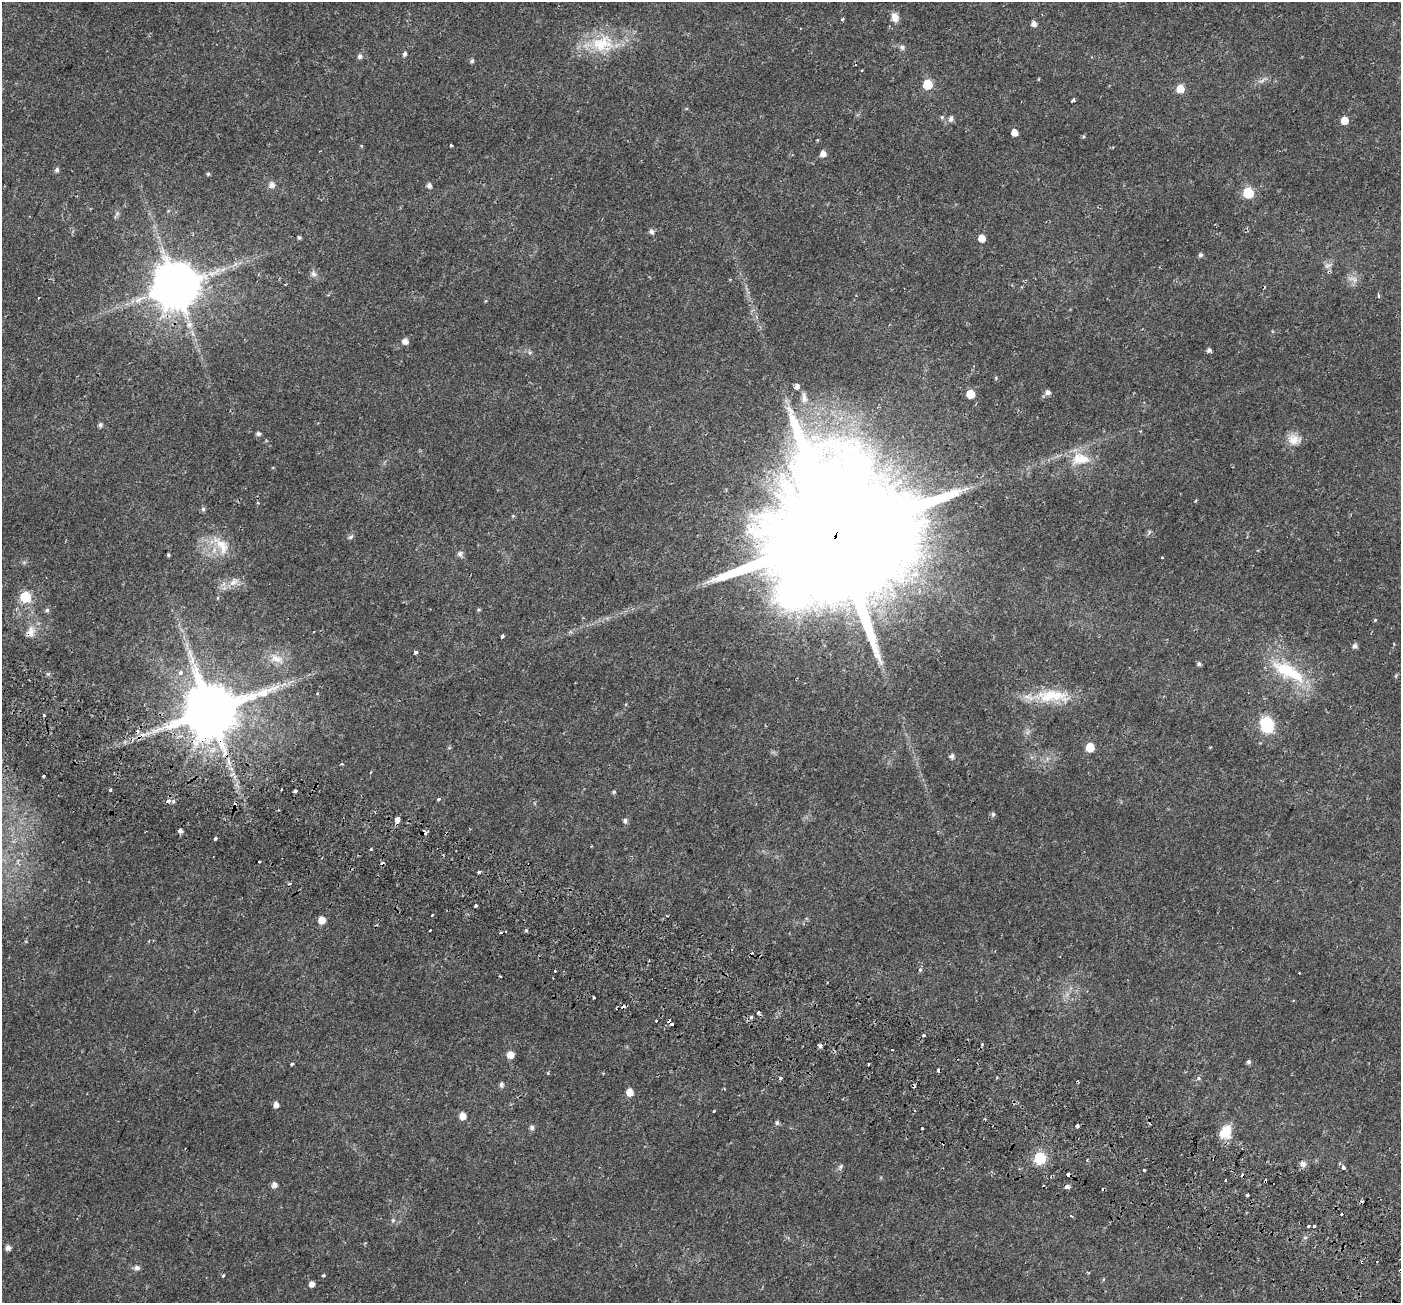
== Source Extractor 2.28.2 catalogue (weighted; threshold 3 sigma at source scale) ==
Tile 6 of 4 x 4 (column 2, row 2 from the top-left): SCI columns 1469-2867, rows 2897-4197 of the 5743 x 5856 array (HDU 1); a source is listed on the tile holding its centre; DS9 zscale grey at full resolution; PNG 1403 x 1305 px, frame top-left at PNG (2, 2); no overlay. Shown black and unused: <1% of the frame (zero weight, under 2 of 3 exposures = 5% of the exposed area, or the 3 px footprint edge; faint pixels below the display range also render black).
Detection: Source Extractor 2.28.2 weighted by HDU 2 'WHT'; one run over the whole footprint, this tile lists its part. Background 0.0187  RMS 0.003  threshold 0.0136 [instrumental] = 3 sigma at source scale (4.5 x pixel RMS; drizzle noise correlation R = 1.50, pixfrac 1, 0.0396/0.0396 arcsec/px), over >= 5 px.
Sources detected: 178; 33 cosmic-ray / hot-pixel residue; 2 long thin detections or spike segments (spike, bleed or trail) — not listed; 1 inside a brighter listed object's ellipse — not listed separately; the other 142 listed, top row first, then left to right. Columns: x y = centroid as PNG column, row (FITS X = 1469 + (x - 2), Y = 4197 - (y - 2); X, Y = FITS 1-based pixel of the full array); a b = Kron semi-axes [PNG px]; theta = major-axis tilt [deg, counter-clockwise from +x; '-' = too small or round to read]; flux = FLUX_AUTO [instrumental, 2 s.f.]
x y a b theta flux
895 17 10 8 -73 2.2
842 19 3 3 - 0.66
1034 24 5 5 - 1.3
602 43 36 24 15 13
902 47 7 6 - 0.74
405 54 5 4 - 0.76
360 56 6 6 - 0.91
472 61 5 4 - 0.66
1262 81 9 4 23 0.92
928 84 6 6 - 12
1180 89 6 5 - 5.1
1073 100 4 3 - 0.92
942 117 6 5 - 0.44
951 119 7 6 - 1
1344 120 5 5 - 4.2
1014 132 5 5 - 2.9
1084 136 5 3 - 0.3
361 146 5 3 - 0.23
451 146 3 3 - 0.82
823 153 5 5 - 2
57 170 6 5 - 0.78
208 174 5 4 - 0.41
271 185 7 6 - 1.5
429 185 5 5 - 1.1
1248 193 6 6 - 18
651 231 6 5 - 1
299 237 4 4 - 0.47
981 238 5 5 - 3.5
1200 255 5 5 - 0.64
1328 265 10 5 2 0.86
223 269 8 4 37 0.99
314 274 8 7 - 1
1353 279 14 7 -31 1.5
176 286 13 12 - 1400
1379 296 3 3 - 0.62
405 341 5 5 - 1.8
1209 350 4 4 - 0.83
530 352 6 5 - 0.48
996 378 5 3 - 0.29
796 386 4 3 - 44
1047 392 7 6 - 1.2
970 394 6 5 - 7.5
804 398 17 6 -82 1.7
100 425 5 5 - 0.8
258 434 6 5 - 0.72
1294 439 17 13 -9 3.3
1080 459 29 17 4 7.9
258 503 3 3 - 0.4
203 509 6 5 - 0.64
1149 532 6 4 72 0.45
351 537 7 5 44 0.67
835 537 52 32 64 19000
221 545 31 14 -54 6.4
460 554 7 7 - 0.89
168 555 3 3 - 0.42
1162 557 3 3 - 0.71
233 582 15 8 32 2.2
25 597 6 6 - 22
217 598 3 3 - 0.5
47 610 6 5 - 0.55
479 610 5 3 - 0.31
1375 620 4 4 - 0.3
30 632 17 11 81 2.9
502 637 4 3 - 1.8
1394 644 3 3 - 0.24
1355 646 6 5 - 1
415 652 4 3 - 0.87
276 659 21 10 -24 3.3
1199 664 4 4 - 0.71
1288 671 50 17 -28 17
180 673 4 4 - 1.1
317 694 3 3 - 0.42
1051 696 46 16 2 11
211 710 15 14 - 2300
44 715 3 3 - 0.98
1267 725 19 16 -75 8.8
1090 747 6 5 - 7.8
952 756 5 5 - 0.97
341 764 3 3 - 0.32
281 789 3 2 - 0.5
110 790 3 3 - 1.3
295 791 3 3 - 4.1
614 792 4 4 - 0.44
439 799 4 4 - 0.36
169 801 4 3 - 9.4
993 814 6 5 - 0.6
397 820 5 4 - 2.9
625 820 6 5 - 0.78
180 831 4 4 - 4.2
424 833 5 4 - 2.8
215 838 3 3 - 3.7
371 849 3 3 - 1.3
259 862 3 2 - 0.31
479 872 4 3 - 1.1
476 905 3 3 - 1.2
432 915 3 3 - 0.44
322 920 6 5 - 3.1
526 930 5 4 - 0.43
920 970 5 4 - 0.45
555 971 3 2 - 0.35
593 998 3 3 - 1
751 1017 5 5 - 0.49
923 1035 4 3 - 0.37
982 1045 4 3 - 0.44
820 1046 4 3 - 2
510 1055 6 6 - 2.8
1248 1062 5 5 - 0.62
292 1064 5 3 - 0.34
868 1064 3 2 - 0.41
938 1070 4 3 - 2.2
548 1073 4 3 - 0.25
780 1078 3 3 - 1.4
1198 1078 6 4 -90 0.42
501 1085 5 5 - 0.97
629 1092 6 5 - 3
276 1105 5 5 - 1.5
713 1111 3 3 - 3.2
462 1116 6 5 - 2.5
985 1119 3 2 - 0.26
777 1123 6 5 - 0.59
1077 1126 4 3 - 0.63
532 1127 6 6 - 0.87
1225 1132 16 12 81 5.6
1040 1159 6 6 - 29
1087 1160 3 3 - 0.45
1303 1164 8 7 - 1.2
840 1167 7 6 - 0.65
1343 1167 4 3 - 1.2
1144 1170 3 3 - 1.1
1068 1174 4 3 - 2.2
274 1185 6 5 - 1.4
1067 1186 5 4 - 2.6
1247 1195 3 3 - 1.6
393 1220 6 4 46 0.43
1309 1226 3 3 - 2.2
1314 1226 3 3 - 4
8 1248 5 5 - 1.3
1362 1262 4 2 - 0.29
137 1268 7 6 - 0.98
323 1275 3 3 - 0.49
223 1276 3 3 - 2
311 1284 5 4 - 1.7
Overlapping masked pixels (flux is a lower limit): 8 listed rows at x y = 176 286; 835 537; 30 632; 211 710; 424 833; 938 1070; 1068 1174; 1362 1262